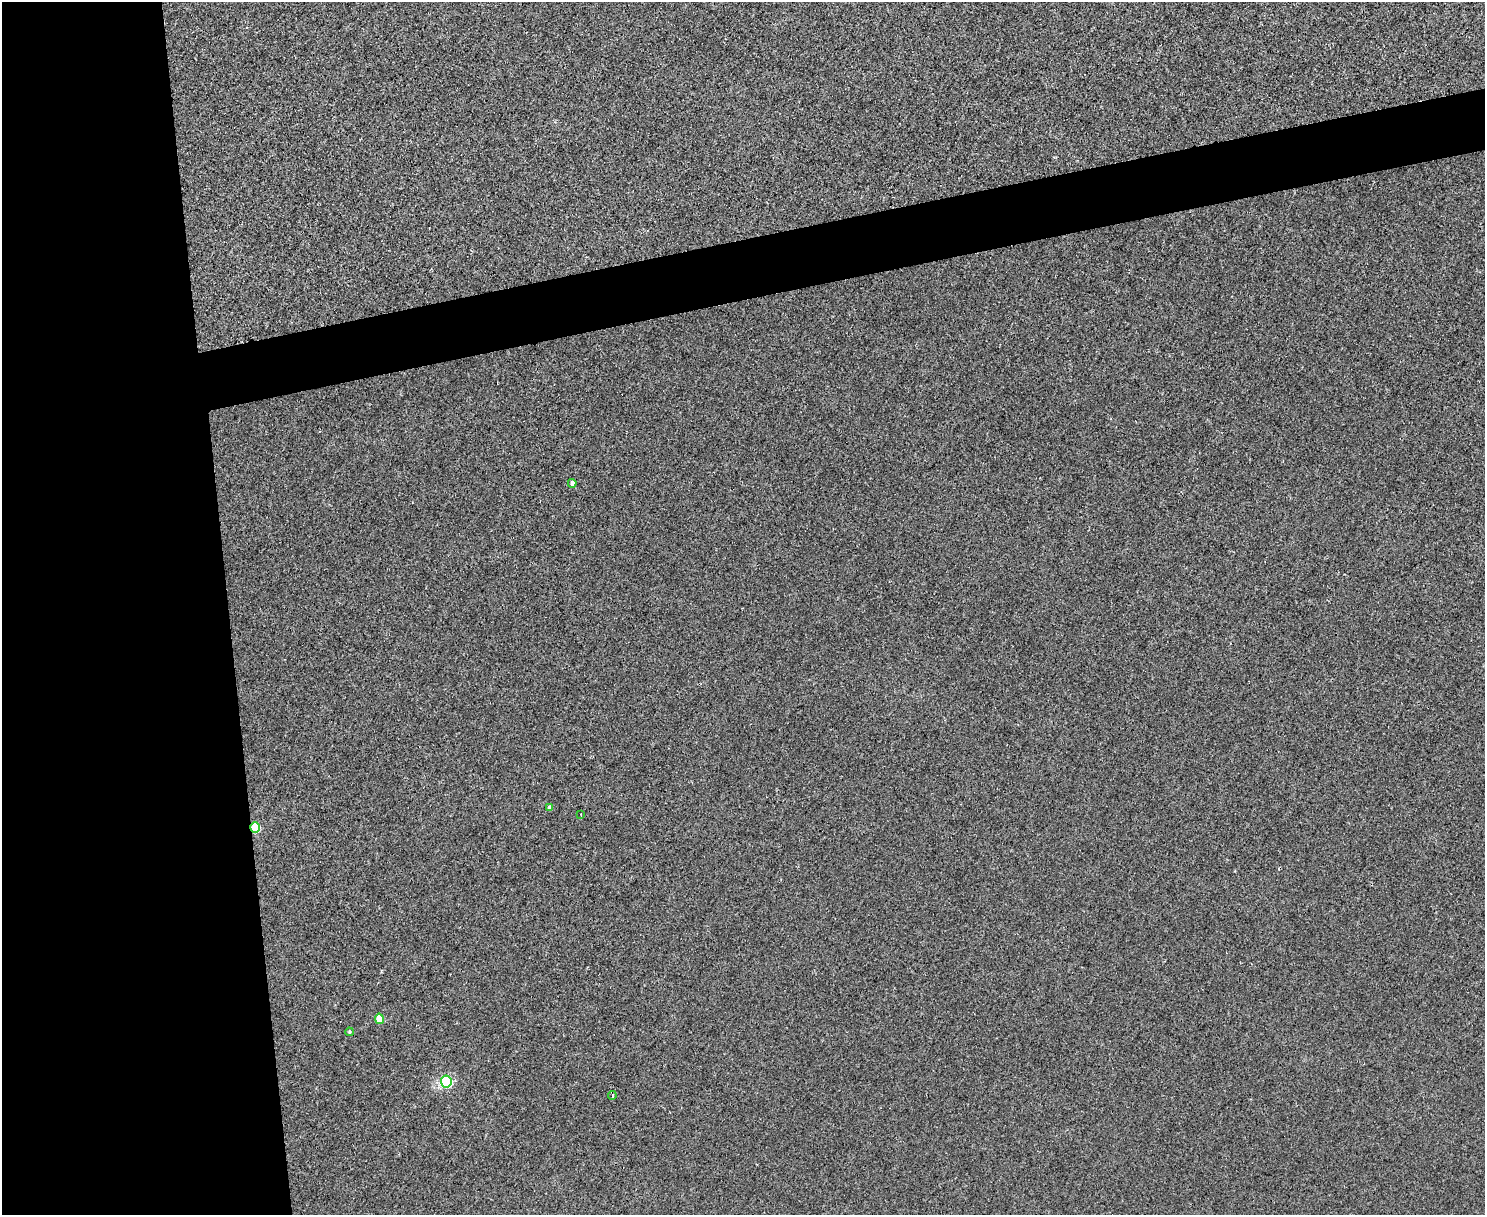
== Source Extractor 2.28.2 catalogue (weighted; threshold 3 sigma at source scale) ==
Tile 7 of 3 x 4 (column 1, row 3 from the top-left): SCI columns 249-1731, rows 1214-2426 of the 4834 x 4854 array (HDU 1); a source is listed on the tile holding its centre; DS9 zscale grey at full resolution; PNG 1487 x 1217 px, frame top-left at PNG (2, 2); each listed source drawn as its Kron ellipse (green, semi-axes under 4 px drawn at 4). Shown black and unused: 20% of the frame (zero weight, under 2 of 3 exposures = <1% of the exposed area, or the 3 px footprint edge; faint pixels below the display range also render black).
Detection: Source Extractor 2.28.2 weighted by HDU 2 'WHT'; one run over the whole footprint, this tile lists its part. Background 0.0018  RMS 0.005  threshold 0.0225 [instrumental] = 3 sigma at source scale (4.5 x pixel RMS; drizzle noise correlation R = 1.50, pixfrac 1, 0.05/0.05 arcsec/px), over >= 5 px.
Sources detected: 8; all 8 listed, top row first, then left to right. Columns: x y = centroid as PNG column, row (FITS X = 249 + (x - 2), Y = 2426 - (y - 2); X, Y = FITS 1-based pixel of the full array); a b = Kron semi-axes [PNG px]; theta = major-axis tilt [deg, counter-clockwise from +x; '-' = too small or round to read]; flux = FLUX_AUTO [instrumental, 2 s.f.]
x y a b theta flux
572 483 4 4 - 2.6
550 808 4 4 - 2.5
581 814 3 2 - 0.48
255 827 5 5 - 21
379 1019 5 4 - 9.4
349 1032 4 3 - 0.6
446 1081 6 5 - 51
612 1095 4 3 - 1.3
Overlapping masked pixels (flux is a lower limit): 1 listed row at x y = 255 827